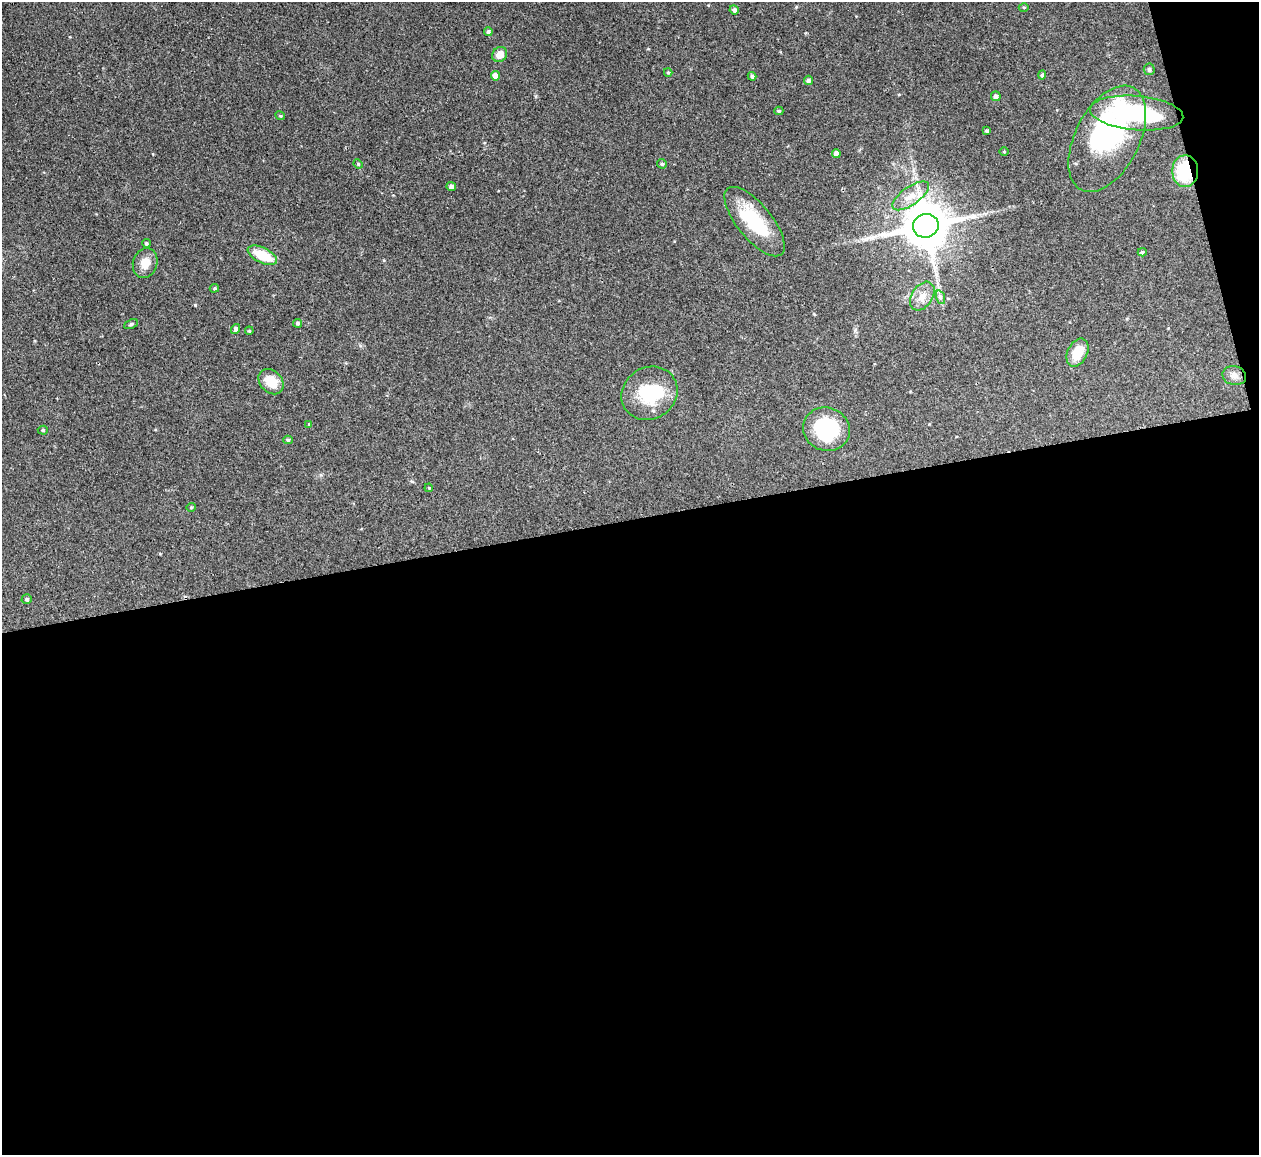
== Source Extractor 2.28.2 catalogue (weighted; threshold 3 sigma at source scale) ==
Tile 16 of 4 x 4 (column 4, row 4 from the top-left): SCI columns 3773-5029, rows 146-1298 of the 5086 x 5028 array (HDU 1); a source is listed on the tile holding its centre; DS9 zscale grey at full resolution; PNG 1261 x 1157 px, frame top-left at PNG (2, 2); each listed source drawn as its Kron ellipse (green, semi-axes under 4 px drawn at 4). Shown black and unused: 57% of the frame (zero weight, under 2 of 3 exposures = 3% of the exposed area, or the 3 px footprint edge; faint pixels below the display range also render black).
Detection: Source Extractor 2.28.2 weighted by HDU 2 'WHT'; one run over the whole footprint, this tile lists its part. Background 0.0754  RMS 0.0089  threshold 0.0402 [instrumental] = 3 sigma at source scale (4.5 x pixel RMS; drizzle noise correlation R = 1.50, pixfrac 1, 0.05/0.05 arcsec/px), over >= 5 px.
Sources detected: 50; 3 inside a brighter object's white glare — neither listed nor drawn; the other 47 listed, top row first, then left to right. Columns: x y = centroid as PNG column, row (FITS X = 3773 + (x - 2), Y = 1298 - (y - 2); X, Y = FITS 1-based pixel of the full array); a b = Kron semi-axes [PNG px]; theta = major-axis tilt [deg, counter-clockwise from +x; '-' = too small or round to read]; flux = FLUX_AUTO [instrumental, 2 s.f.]
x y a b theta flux
1024 7 5 3 - 0.88
734 10 5 4 - 2
488 32 4 4 - 1.6
500 55 8 7 - 8
1149 69 6 5 - 2
668 72 4 4 - 0.97
1042 75 4 4 - 1.3
495 76 5 4 - 6.6
752 76 4 4 - 1.9
808 80 4 4 - 2.4
996 96 5 5 - 2.7
779 111 4 3 - 1.2
1137 113 47 17 -5 140
280 116 5 3 - 0.91
987 131 4 3 - 1.4
1107 139 57 32 63 92
1004 152 4 3 - 0.7
836 153 4 4 - 4
358 164 5 4 - 1.1
662 164 5 4 - 1.4
1185 171 16 13 -90 45
451 186 5 4 - 2.9
911 196 21 9 35 11
755 222 42 17 -51 46
926 226 13 11 18 4000
146 243 4 4 - 1.4
1142 252 4 4 - 1.1
262 255 16 7 -26 23
145 263 15 12 72 10
214 288 4 3 - 1.1
922 296 16 10 57 8.9
940 297 7 4 -72 2
298 323 4 4 - 1.6
131 324 7 4 23 1.4
235 329 5 4 - 2.2
249 331 4 3 - 0.78
1077 353 15 10 64 16
1234 376 12 9 -14 5.4
271 382 14 11 -46 15
649 393 29 26 32 42
309 424 3 3 - 0.65
826 429 24 21 -20 65
43 430 5 4 - 1.4
288 440 5 4 - 1.3
429 488 4 3 - 0.8
191 507 4 4 - 0.94
27 599 5 5 - 1.5
Overlapping masked pixels (flux is a lower limit): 1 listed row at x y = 1185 171
Unlisted compact peaks at least as high as the median listed source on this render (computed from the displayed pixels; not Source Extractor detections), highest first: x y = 195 305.